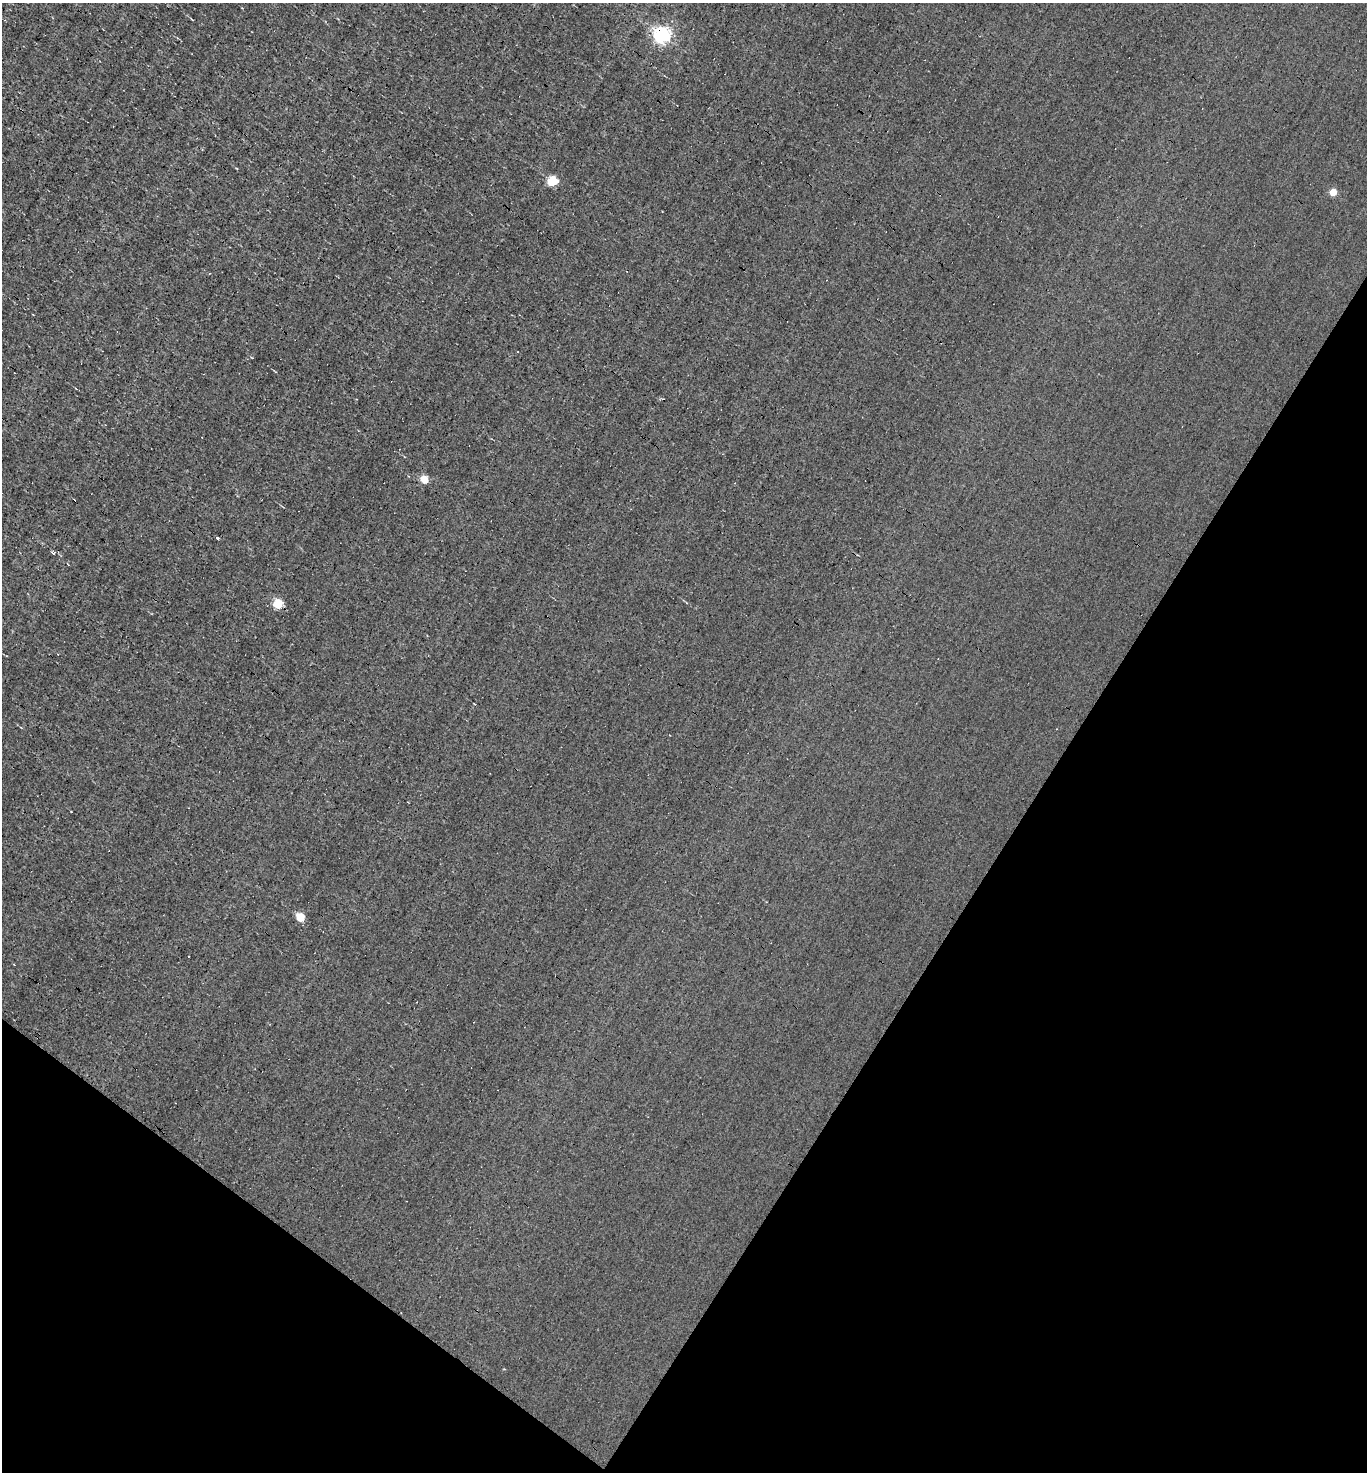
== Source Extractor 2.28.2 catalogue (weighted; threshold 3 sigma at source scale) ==
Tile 15 of 4 x 4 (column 3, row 4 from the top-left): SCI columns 2872-4236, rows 1-1470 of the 5884 x 5882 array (HDU 1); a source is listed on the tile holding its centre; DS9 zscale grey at full resolution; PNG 1369 x 1474 px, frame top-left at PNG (2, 3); no overlay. Shown black and unused: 30% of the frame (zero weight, under 3 of 4 exposures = <1% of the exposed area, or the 3 px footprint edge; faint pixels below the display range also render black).
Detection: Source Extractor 2.28.2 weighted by HDU 2 'WHT'; one run over the whole footprint, this tile lists its part. Background -8.04e-04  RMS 0.037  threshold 0.168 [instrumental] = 3 sigma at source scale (4.5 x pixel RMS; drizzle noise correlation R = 1.50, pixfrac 1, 0.05/0.05 arcsec/px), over >= 5 px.
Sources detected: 10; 1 cosmic-ray / hot-pixel residue — not listed; the other 9 listed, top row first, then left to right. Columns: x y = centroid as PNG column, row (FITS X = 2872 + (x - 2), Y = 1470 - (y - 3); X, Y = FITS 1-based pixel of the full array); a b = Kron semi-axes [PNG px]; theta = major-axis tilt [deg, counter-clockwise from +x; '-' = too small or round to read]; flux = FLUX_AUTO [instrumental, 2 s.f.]
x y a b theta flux
662 35 6 6 - 1200
552 181 6 5 - 220
1333 192 4 4 - 64
518 352 2 2 - 2.3
424 479 5 5 - 110
217 538 4 3 - 32
53 553 4 3 - 5.7
278 604 5 5 - 210
301 917 5 5 - 110
Overlapping masked pixels (flux is a lower limit): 1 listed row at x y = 662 35